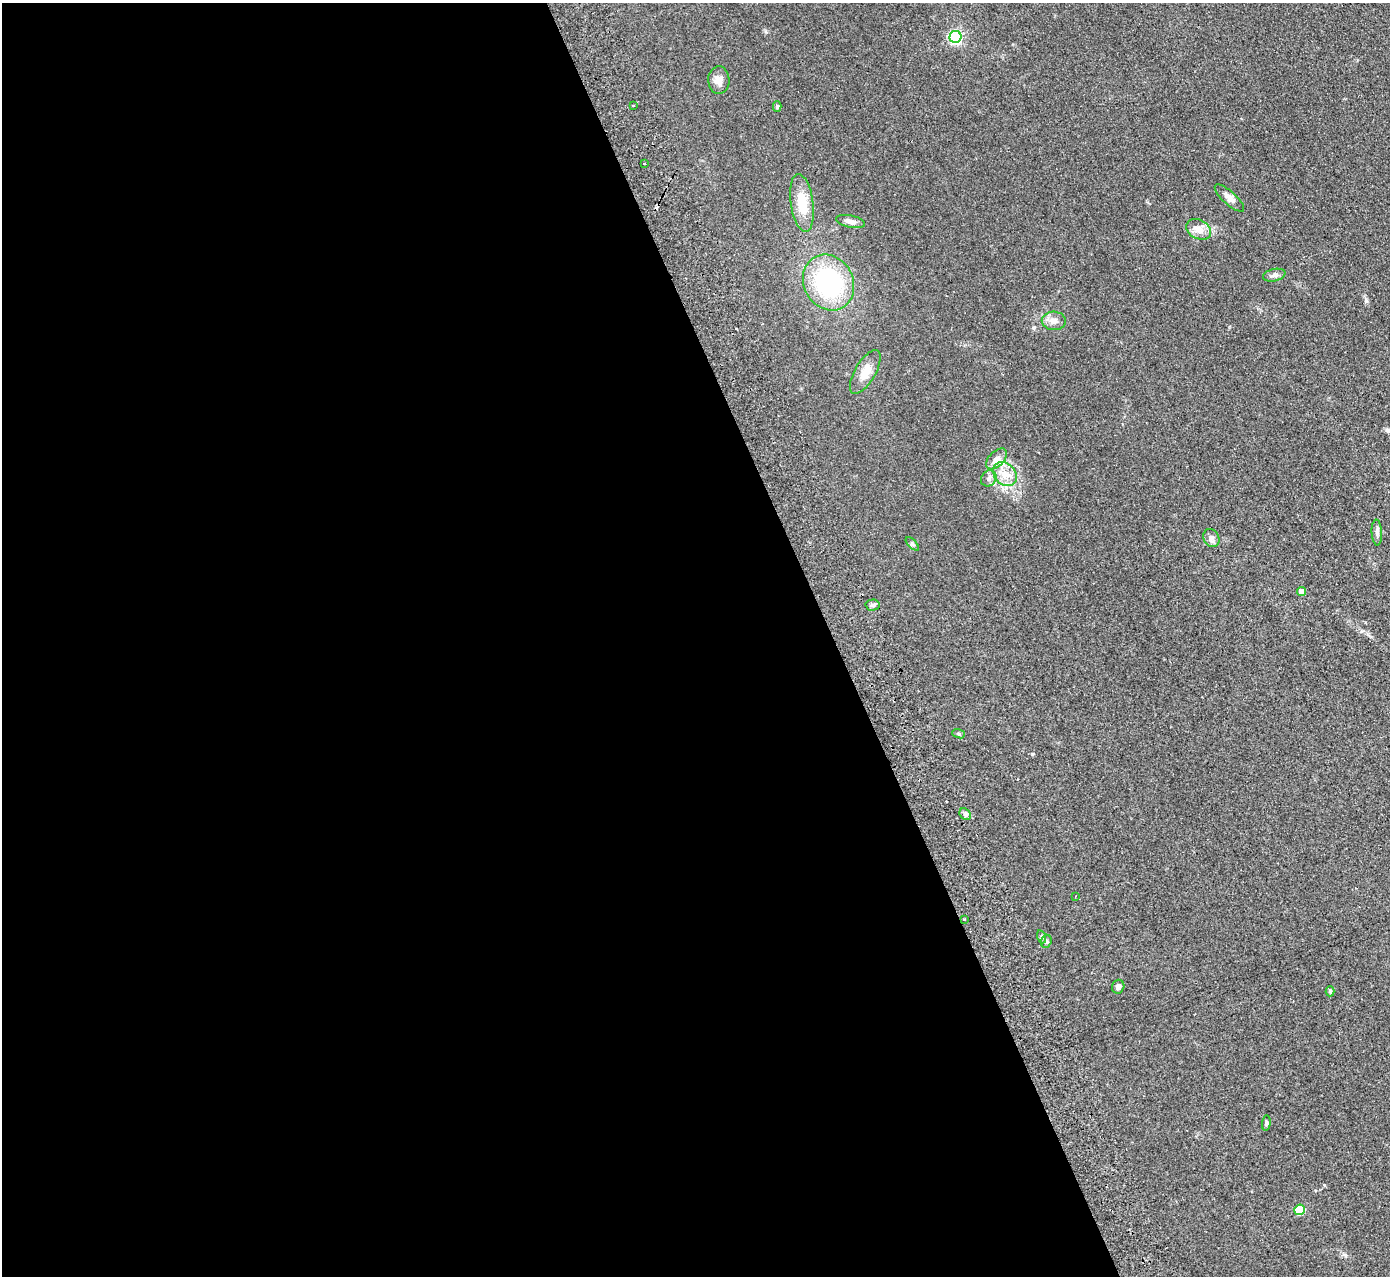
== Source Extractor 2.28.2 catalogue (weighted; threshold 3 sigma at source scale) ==
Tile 9 of 4 x 4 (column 1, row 3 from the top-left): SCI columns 56-1443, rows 1456-2729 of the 5659 x 5589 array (HDU 1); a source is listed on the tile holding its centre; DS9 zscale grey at full resolution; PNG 1392 x 1278 px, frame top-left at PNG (2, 3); each listed source drawn as its Kron ellipse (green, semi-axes under 4 px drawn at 4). Shown black and unused: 60% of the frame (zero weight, under 2 of 3 exposures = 3% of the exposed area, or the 3 px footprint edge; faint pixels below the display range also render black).
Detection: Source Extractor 2.28.2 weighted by HDU 2 'WHT'; one run over the whole footprint, this tile lists its part. Background 0.126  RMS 0.012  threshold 0.0538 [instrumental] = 3 sigma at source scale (4.5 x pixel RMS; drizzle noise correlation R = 1.50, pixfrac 1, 0.05/0.05 arcsec/px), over >= 5 px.
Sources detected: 32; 1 cosmic-ray / hot-pixel residue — neither listed nor drawn; the other 31 listed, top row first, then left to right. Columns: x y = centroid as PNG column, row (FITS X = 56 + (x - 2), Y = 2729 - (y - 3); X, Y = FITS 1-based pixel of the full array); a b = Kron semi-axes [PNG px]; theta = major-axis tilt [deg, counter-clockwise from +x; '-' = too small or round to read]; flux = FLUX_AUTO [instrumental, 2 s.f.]
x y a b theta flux
955 37 6 6 - 210
719 80 14 10 -88 7.9
633 105 3 2 - 1.1
777 106 5 4 - 2.2
644 164 3 3 - 30
1229 198 19 6 -42 7.4
802 203 29 11 -82 29
851 222 15 6 -13 5.2
1199 229 13 9 -28 11
1274 275 11 6 13 3.6
828 282 29 24 -61 130
1054 321 12 9 -3 7.5
865 372 24 10 59 15
996 459 13 7 45 7.7
1005 474 13 10 -47 14
989 478 8 7 - 4.3
1377 532 13 5 -87 3.5
1211 538 9 7 -62 4.2
912 544 8 3 -45 1.6
1302 591 4 4 - 9
873 605 7 5 2 2.9
958 734 6 4 -20 1.5
965 814 6 5 - 2.7
1075 896 3 2 - 0.89
964 919 3 2 - 0.99
1042 937 7 4 -72 2
1046 941 7 5 69 2.3
1118 987 7 6 - 3.9
1330 991 5 4 - 1.7
1266 1123 8 4 83 1.9
1299 1210 5 5 - 48
Unlisted compact peaks at least as high as the median listed source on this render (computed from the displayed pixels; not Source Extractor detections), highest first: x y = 1366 301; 1032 754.